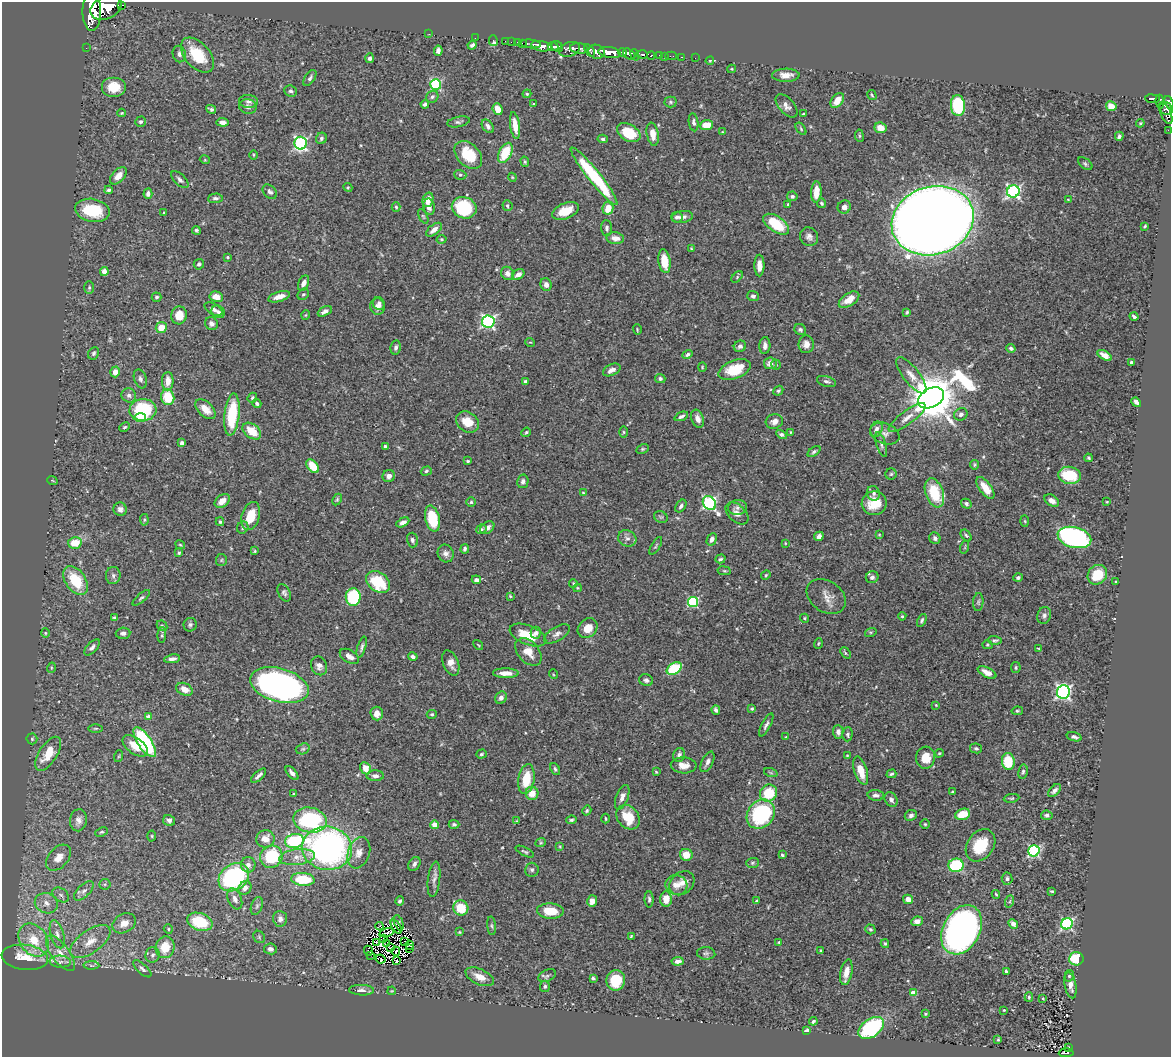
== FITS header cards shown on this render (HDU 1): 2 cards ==
NAXIS1  =                 1169
NAXIS2  =                 1055

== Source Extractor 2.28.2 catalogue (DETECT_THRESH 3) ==
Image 1169 x 1055 px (HDU 1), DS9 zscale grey, 1 PNG px = 1 image px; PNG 1173 x 1059 px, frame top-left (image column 1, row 1055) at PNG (2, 2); each listed source drawn as its Kron ellipse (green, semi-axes under 4 px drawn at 4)
Background 0.48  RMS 0.021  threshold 0.0629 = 3 sigma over >= 5 px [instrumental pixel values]
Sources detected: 519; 8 with non-positive FLUX_AUTO (blend fragments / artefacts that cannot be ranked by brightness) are neither listed nor drawn; of the other 511, the 500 brightest by FLUX_AUTO listed and drawn (11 fainter detections omitted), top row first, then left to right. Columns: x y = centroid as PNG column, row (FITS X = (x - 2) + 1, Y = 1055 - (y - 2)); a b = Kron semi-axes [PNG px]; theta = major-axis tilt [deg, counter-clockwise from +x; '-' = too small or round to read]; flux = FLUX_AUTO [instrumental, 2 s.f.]
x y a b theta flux
121 5 3 3 - 88
106 8 16 11 24 5300
92 11 19 9 90 5800
429 34 2 2 - 18
475 38 2 2 - 8.1
493 41 5 3 - 13
505 41 2 2 - 6.1
511 42 2 2 - 11
518 42 3 3 - 32
522 44 3 2 - 20
530 44 10 3 -5 58
472 45 5 4 - 3.8
542 46 10 5 -10 1500
553 47 5 3 - 560
557 47 6 5 - 560
86 48 2 2 - 4.8
579 48 9 5 -8 400
569 49 11 7 19 360
590 50 7 3 -53 400
438 51 5 4 - 4.9
597 52 8 7 - 690
622 52 4 3 - 330
610 53 11 5 -9 2800
179 54 8 6 -78 5.2
629 54 7 4 -37 910
642 54 6 3 -2 210
197 55 21 12 -48 51
635 55 6 3 -69 460
660 55 3 3 - 27
651 56 4 3 - 90
665 56 3 2 - 12
671 56 6 2 0 11
682 57 3 2 - 11
370 58 5 4 - 3.6
695 58 2 2 - 3.5
710 61 4 4 - 1.6
732 69 4 4 - 1.4
786 75 14 6 1 11
310 78 9 5 55 3.7
436 84 5 5 - 130
114 87 12 10 0 28
291 91 6 5 - 3.7
527 94 4 4 - 1.6
872 95 5 3 - 1.8
432 97 6 5 - 3.7
1152 99 7 3 -6 110
837 100 8 5 55 18
248 101 9 6 -5 4.7
671 102 6 5 - 2.4
1160 102 7 3 -84 230
1169 102 7 3 -71 490
425 104 4 3 - 3.1
533 104 3 2 - 1.2
248 106 9 7 -6 5.4
787 106 14 7 -48 7.9
958 106 10 7 -85 88
1111 106 5 5 - 16
211 109 5 3 - 2.7
498 109 6 5 - 14
1166 109 7 6 - 330
122 113 4 3 - 1.5
1166 113 11 5 -66 270
803 114 3 3 - 1.6
141 122 5 5 - 3
223 122 6 4 -4 6.9
458 122 11 5 12 3.7
694 122 9 5 -81 4.1
1140 123 4 3 - 1.4
515 125 13 5 -81 18
706 125 6 5 - 21
488 126 7 5 -54 5.1
881 128 6 5 - 14
801 129 7 3 -55 2
1168 130 2 2 - 6.5
722 132 3 3 - 1.2
629 133 13 8 -30 44
653 134 11 6 -80 14
859 136 6 3 -82 1.6
1119 136 4 3 - 3.4
321 138 6 5 - 3.1
603 139 5 4 - 2.9
301 143 6 6 - 220
505 153 11 6 63 46
253 155 4 3 - 1.3
468 155 16 11 -46 46
205 160 5 3 - 1.2
525 162 5 4 - 2
1085 164 8 5 -38 2.9
460 175 6 5 - 2.4
118 176 10 6 46 13
594 176 36 6 -51 110
512 177 4 3 - 1.3
180 180 11 5 -45 5.1
348 187 5 4 - 1.6
109 190 4 4 - 2.6
1013 191 6 6 - 290
270 192 8 6 -46 4.3
816 192 10 5 88 18
148 194 5 4 - 5.2
792 196 5 5 - 2.9
215 198 7 4 3 3.5
428 200 7 5 76 12
1068 200 3 3 - 1.2
822 203 5 4 - 2.7
788 204 3 3 - 1.1
507 206 5 5 - 2.8
396 207 5 4 - 2.2
429 207 8 5 -79 7
844 207 7 6 - 7.3
464 208 12 10 -20 84
608 208 6 5 - 21
92 210 17 11 -11 61
565 211 14 7 22 25
164 213 3 3 - 1.5
423 216 8 4 -62 2
677 217 5 5 - 3.5
682 217 11 5 8 6.8
933 221 42 34 18 4200
776 224 15 7 -34 57
1145 226 4 3 - 1.8
607 228 8 5 -88 3.7
196 230 4 4 - 2.3
434 230 9 5 38 8.6
809 237 9 9 - 6.6
615 238 9 6 -7 11
441 239 5 4 - 1.9
691 249 4 3 - 1.5
228 257 3 3 - 1.4
664 261 12 6 -81 29
199 264 5 5 - 3.1
759 266 11 5 -89 13
104 271 4 4 - 10
508 273 7 6 - 8.5
518 275 7 4 36 8.1
737 277 7 4 47 2.4
304 283 8 5 65 7.8
546 285 6 5 - 8
89 288 6 5 - 2.3
303 294 6 5 - 2.3
753 296 6 5 - 3.2
157 297 5 4 - 2.7
216 297 7 5 -9 14
279 297 11 5 17 12
849 300 11 6 34 17
379 304 6 5 - 4.8
378 307 8 7 - 7.8
213 309 10 5 -29 4.5
325 311 7 4 28 5.3
218 312 7 6 - 4.5
907 312 3 3 - 2
179 315 9 8 - 20
306 315 5 3 - 1.1
1134 316 4 3 - 3.1
488 321 6 6 - 250
211 324 7 6 - 5.7
161 327 5 5 - 19
637 330 5 3 - 1.5
800 330 6 5 - 3.4
530 342 5 3 - 1.1
806 344 9 7 -89 9.7
740 346 6 5 - 4.6
765 346 8 5 86 6
396 347 7 5 81 4.2
1011 348 4 4 - 3.5
93 353 6 5 - 3
687 354 5 4 - 3.4
1105 355 8 4 -31 11
1131 362 3 3 - 2.7
770 363 6 6 - 8.5
776 365 5 4 - 2.5
702 367 4 4 - 1.4
612 370 9 5 26 7
734 370 17 9 21 46
115 372 5 4 - 11
911 375 22 8 -52 13
140 379 10 6 -70 4.4
660 379 5 4 - 3.3
168 381 9 5 89 13
525 381 4 3 - 2.3
826 381 10 5 -16 3.8
778 391 5 4 - 2.4
129 395 7 7 - 4.8
168 397 8 6 -76 39
252 398 5 4 - 2.1
931 398 14 9 28 7100
1136 402 5 4 - 4.4
257 403 4 4 - 3.4
205 409 12 7 -44 14
143 410 13 11 4 84
232 414 21 7 84 57
961 414 7 6 - 4.6
681 416 7 4 23 3.8
141 417 5 4 - 35
907 418 22 7 36 13
698 419 9 6 -71 8
774 421 9 7 16 9
467 422 12 10 -33 24
125 427 5 3 - 2
876 429 8 6 65 6.9
252 431 10 7 -38 23
526 432 5 3 - 1.9
624 432 6 4 -89 1.6
791 432 4 4 - 1.3
781 434 5 4 - 3.2
885 434 15 10 -21 10
182 443 4 4 - 4.2
881 445 13 4 -73 4.5
385 446 4 3 - 2.9
642 449 6 4 26 2.1
814 452 7 4 37 3
1088 458 4 3 - 1.8
468 461 3 3 - 1.8
974 465 5 4 - 2
313 466 8 5 -50 28
426 471 6 4 19 2.3
891 474 5 5 - 2.2
1069 475 11 8 -8 57
389 476 6 6 - 6.4
52 480 5 3 - 1.2
523 481 7 5 78 4.8
985 488 13 6 -54 20
583 493 3 3 - 1.2
874 493 7 6 - 4.3
934 493 15 9 -71 57
337 499 6 4 64 2.1
222 501 8 6 36 12
1052 501 8 5 -35 7.1
471 502 4 4 - 2.2
1107 502 4 3 - 1.4
709 503 7 6 - 250
874 503 12 11 - 31
966 504 5 4 - 3.1
681 506 7 5 54 3.8
737 508 9 7 11 6.2
120 509 7 6 - 6.3
737 513 13 8 -43 9.2
251 516 14 9 73 28
661 517 7 5 -26 2.5
432 518 13 7 -77 55
144 520 6 4 -85 1.8
1025 521 6 4 -88 1.5
220 522 4 3 - 2
403 522 7 4 28 6.2
243 527 6 5 - 2.7
487 528 8 5 35 6.5
481 529 5 4 - 2.9
879 535 4 2 - 1.2
966 535 7 4 -49 2.4
819 536 5 4 - 7.6
1074 537 17 10 -14 320
627 538 9 8 - 6.8
935 538 6 5 - 4.4
712 539 6 4 61 4.5
412 540 7 5 -75 4.1
75 543 7 5 12 27
785 543 4 3 - 1.2
180 545 5 3 - 1.5
656 546 10 4 59 2.3
965 547 6 4 72 1.7
465 549 5 3 - 3.2
255 551 4 3 - 1.5
179 553 4 3 - 2.1
446 553 9 8 - 6.6
720 559 5 4 - 2.3
221 560 6 5 - 2.4
724 571 7 3 -8 1.7
113 575 8 7 - 4.7
766 575 5 4 - 1.7
1097 575 10 9 - 39
872 577 6 6 - 4.3
1018 577 4 4 - 2.9
75 580 16 10 -55 50
476 580 5 3 - 3.8
378 582 13 9 -37 64
1116 582 3 2 - 1.3
573 583 4 3 - 1.4
578 588 4 4 - 1.5
284 593 9 6 -64 4.1
510 596 3 3 - 1.4
826 596 21 15 -33 15
353 597 9 7 88 85
141 598 11 4 42 3.1
693 602 5 5 - 120
978 602 9 5 85 3
1044 615 8 7 - 4.6
902 616 4 4 - 1.7
114 618 4 3 - 2.5
805 618 4 4 - 2
922 620 7 4 65 2.8
190 625 7 6 - 3.4
162 626 6 4 -43 1.9
588 628 11 9 47 19
871 632 6 4 18 1.9
45 633 4 4 - 1.6
123 633 7 5 3 5.3
536 633 6 5 - 4.8
557 634 14 7 31 6.7
162 635 8 4 87 2.4
528 635 19 9 -22 33
995 640 7 4 -4 2.6
818 643 5 3 - 1.5
478 645 6 3 -52 1.3
987 645 5 4 - 1.9
92 647 10 5 46 4.9
362 647 11 3 74 3.3
1038 648 3 2 - 1.1
528 652 16 10 -47 18
845 653 6 3 -50 1.9
349 656 11 6 -32 6.7
413 657 5 4 - 4
172 659 8 4 9 5.5
451 663 13 7 -68 11
319 666 10 7 -67 7.8
51 668 5 3 - 1.5
1016 668 5 4 - 2.1
674 669 8 5 31 81
987 672 10 5 -27 9.9
506 673 13 4 -1 12
553 674 5 3 - 1.2
646 680 7 6 - 3.9
279 685 30 16 -16 640
184 689 8 6 -26 14
1063 692 6 6 - 340
501 698 6 5 - 6
936 705 4 2 - 1.2
752 709 4 4 - 2.3
716 710 5 4 - 4.1
1017 711 6 4 10 2.1
377 714 7 6 - 10
432 714 5 4 - 1.8
149 717 4 4 - 12
766 725 13 4 61 4.5
96 728 7 3 1 1.7
838 732 6 5 - 7.1
847 734 7 5 88 2.9
786 737 3 3 - 1.1
1074 737 8 4 -15 3.6
32 739 5 5 - 2.3
145 742 17 7 -56 160
135 746 14 8 -36 23
976 748 6 5 - 2.4
303 749 7 5 19 2.8
939 753 4 3 - 1.6
48 754 19 9 57 32
481 754 5 4 - 2.1
679 755 7 6 - 5
119 756 6 3 71 1.6
847 756 3 3 - 1.2
926 758 11 9 84 23
1008 761 8 6 -85 44
707 762 11 5 64 6.5
684 765 13 8 -3 12
365 768 6 5 - 17
555 769 6 4 -63 2.8
861 771 14 6 -72 23
656 772 3 3 - 1.5
1023 772 7 4 82 3
292 773 8 4 -49 4.7
771 773 7 4 -18 2
891 774 5 3 - 2.1
259 776 9 3 43 4.6
375 776 8 5 0 4.8
526 779 15 8 80 37
1054 791 8 4 47 4.6
952 792 3 2 - 1.5
532 793 6 6 - 19
769 793 9 8 - 49
294 794 4 2 - 1.1
876 795 8 5 -5 4.4
622 797 13 6 70 8.7
1012 798 8 4 7 2.1
891 799 8 6 -57 5.2
587 810 5 4 - 2.3
761 814 16 13 50 140
963 814 8 5 18 29
911 815 6 5 - 4.5
1047 815 6 4 -5 4.2
628 817 13 10 -50 39
605 818 5 2 - 1.5
78 820 11 8 81 7.8
169 820 6 5 - 4.4
310 820 17 12 -12 180
571 820 5 3 - 2.3
517 821 4 3 - 1.4
454 824 5 4 - 2.6
925 824 5 5 - 1.9
435 825 4 4 - 24
102 832 6 4 25 1.9
152 836 5 3 - 1.5
265 839 9 8 - 14
295 841 10 7 11 100
541 843 5 3 - 1.5
980 845 18 13 54 47
560 846 4 4 - 1.4
327 848 25 21 -8 500
1034 851 6 5 - 200
525 852 10 3 -26 2.3
359 853 16 11 70 15
686 855 6 6 - 19
782 855 3 3 - 2
271 857 11 10 - 84
297 857 18 8 7 14
58 858 15 9 48 15
752 863 6 5 - 2.3
414 864 7 5 58 4.5
248 865 7 7 - 6.8
956 865 7 6 - 130
532 870 7 7 - 3.6
234 877 16 12 37 180
303 879 12 6 -5 59
434 879 18 6 83 6.7
1007 879 6 5 - 3.9
682 883 14 10 39 13
105 884 5 5 - 2.5
676 885 11 10 - 12
245 888 7 6 - 8.1
84 891 12 6 44 7
1052 891 3 3 - 1.8
996 894 4 3 - 1.7
61 895 9 6 -35 4.9
235 899 11 6 -68 8.2
649 899 8 4 -89 3
666 899 7 6 - 17
908 899 5 4 - 9.5
400 901 5 4 - 2.8
592 901 6 5 - 9.1
757 901 4 4 - 2.7
1010 901 6 4 71 2.4
46 903 11 10 - 10
257 906 9 5 69 3.7
461 908 8 7 - 38
550 911 13 8 -3 30
280 919 8 7 - 5.9
917 921 6 5 - 7.6
200 922 13 8 -19 70
124 923 12 9 30 15
399 923 8 3 -68 2.9
1013 924 5 4 - 6.3
1067 924 6 5 - 190
379 926 4 2 - 2.7
492 926 9 4 -85 2.6
396 927 8 3 -58 2.4
168 929 5 4 - 1.7
870 929 5 4 - 2.2
962 930 26 18 62 760
459 932 4 4 - 1.1
387 933 7 2 15 3
57 934 14 6 -73 8.8
631 936 4 3 - 1.3
259 937 6 5 - 2.5
384 938 4 2 - 1.5
34 940 18 13 -55 35
405 941 3 2 - 1.2
90 942 23 11 36 24
377 942 3 2 - 1.6
779 942 3 3 - 1.3
387 944 3 2 - 2
885 944 4 3 - 1.9
410 945 4 2 - 3
165 947 11 9 75 31
391 947 3 2 - 1.6
410 948 3 2 - 1.4
270 949 6 5 - 5.5
368 951 5 2 - 5
396 951 4 2 - 2.5
821 951 3 3 - 3.4
60 953 21 9 -53 20
706 953 9 6 -5 3.5
153 955 8 7 - 4.6
371 955 3 2 - 2.6
25 957 23 12 -7 36
380 959 5 2 - 2.1
1076 959 7 7 - 41
396 961 3 2 - 1.6
678 961 6 4 6 6.2
60 962 11 6 -4 6.4
91 965 8 4 -1 2.4
142 969 11 5 -43 4.5
1006 971 3 3 - 2.2
846 972 13 6 78 14
547 976 9 6 24 4
1069 976 6 4 74 2.2
480 977 15 7 -25 15
593 978 4 3 - 2.6
616 980 10 9 - 43
1071 985 13 5 -79 7.9
545 986 5 5 - 3.4
361 990 12 5 -2 5.7
392 991 4 4 - 1.3
913 993 4 4 - 22
1029 997 5 4 - 1.7
1043 998 3 2 - 1.5
1004 1010 2 2 - 1.2
925 1014 3 2 - 1.4
813 1021 4 3 - 2.6
871 1028 14 9 35 140
806 1030 4 3 - 3
998 1040 3 3 - 1.4
1068 1048 3 3 - 16
1066 1053 7 4 3 110
At the frame edge (FLAGS 8, measured only in part): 2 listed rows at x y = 92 11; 1169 102
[11 fainter detections neither listed nor drawn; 8 non-positive-flux detections neither listed nor drawn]